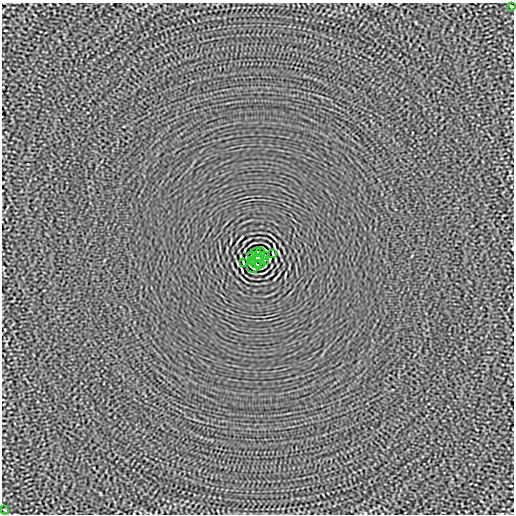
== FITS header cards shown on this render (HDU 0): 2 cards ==
NAXIS1  =                  512
NAXIS2  =                  512

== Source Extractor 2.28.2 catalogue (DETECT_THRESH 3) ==
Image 512 x 512 px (HDU 0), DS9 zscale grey, 1 PNG px = 1 image px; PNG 516 x 516 px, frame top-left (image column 1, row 512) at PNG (2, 3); each listed source drawn as its Kron ellipse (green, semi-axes under 4 px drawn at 4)
Background -1.27e-05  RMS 0.0015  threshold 0.00443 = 3 sigma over >= 5 px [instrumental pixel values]
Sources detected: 14; all 14 listed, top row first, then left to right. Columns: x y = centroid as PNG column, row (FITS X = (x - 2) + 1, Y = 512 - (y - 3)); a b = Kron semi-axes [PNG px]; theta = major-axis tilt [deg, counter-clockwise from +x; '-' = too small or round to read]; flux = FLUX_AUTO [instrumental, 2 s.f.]
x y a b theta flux
512 6 3 2 - 0.082
256 252 4 2 - 0.086
260 252 4 2 - 0.095
273 253 4 2 - 0.082
251 256 4 2 - 0.077
265 256 4 2 - 0.076
258 258 4 4 - 3.7
251 260 3 2 - 0.081
265 260 3 2 - 0.084
243 263 4 2 - 0.082
256 264 5 2 - 0.078
260 264 4 2 - 0.1
252 267 6 2 -44 0.11
5 510 3 2 - 0.08
At the frame edge (FLAGS 8, measured only in part): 1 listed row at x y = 512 6